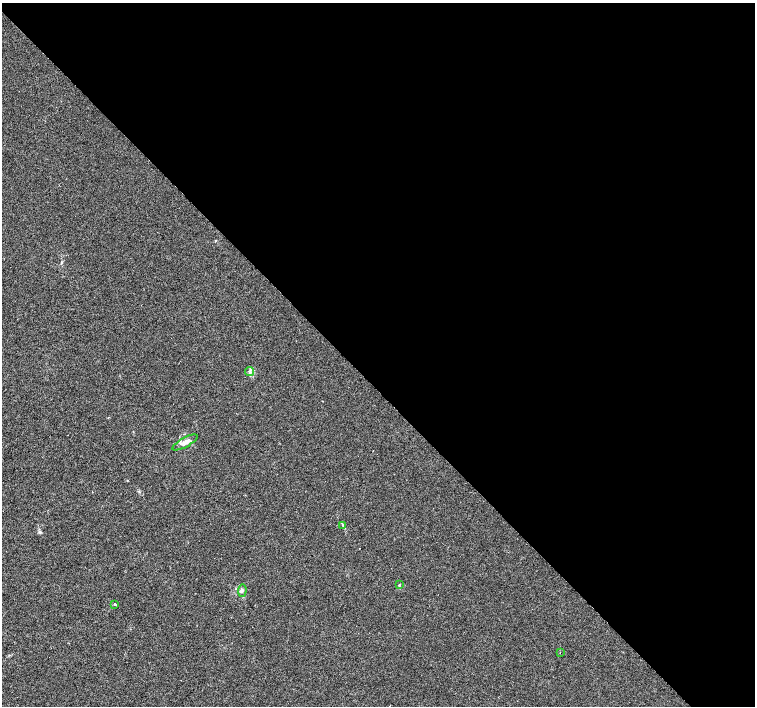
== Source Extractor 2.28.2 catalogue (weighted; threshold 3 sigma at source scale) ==
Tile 8 of 4 x 4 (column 4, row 2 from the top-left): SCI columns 4521-6026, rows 3036-4443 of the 6026 x 6004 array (HDU 1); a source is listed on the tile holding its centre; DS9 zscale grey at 2 x 2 block average (1 PNG px = mean of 2 x 2 image px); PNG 757 x 708 px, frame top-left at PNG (2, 3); each listed source drawn as its Kron ellipse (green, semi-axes under 4 px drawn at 4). Shown black and unused: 55% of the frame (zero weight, under 2 of 3 exposures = <1% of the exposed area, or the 3 px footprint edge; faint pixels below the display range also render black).
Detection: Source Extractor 2.28.2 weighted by HDU 2 'WHT'; one run over the whole footprint, this tile lists its part. Background 0.00649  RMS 0.0046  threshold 0.0205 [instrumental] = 3 sigma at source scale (4.5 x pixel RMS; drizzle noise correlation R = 1.50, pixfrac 1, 0.0396/0.0396 arcsec/px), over >= 5 px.
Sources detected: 8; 1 inside a brighter listed object's ellipse — not listed separately; the other 7 listed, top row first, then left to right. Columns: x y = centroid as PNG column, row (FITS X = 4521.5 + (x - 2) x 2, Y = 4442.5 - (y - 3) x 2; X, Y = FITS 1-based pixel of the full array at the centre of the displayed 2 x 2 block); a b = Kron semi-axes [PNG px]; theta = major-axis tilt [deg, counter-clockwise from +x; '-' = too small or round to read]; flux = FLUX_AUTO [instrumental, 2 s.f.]
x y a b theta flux
250 372 4 4 - 2.2
185 442 14 4 29 7.8
343 525 3 3 - 0.74
399 585 4 2 - 0.81
242 590 6 3 87 1.9
115 604 2 2 - 3.3
560 653 2 2 - 0.46